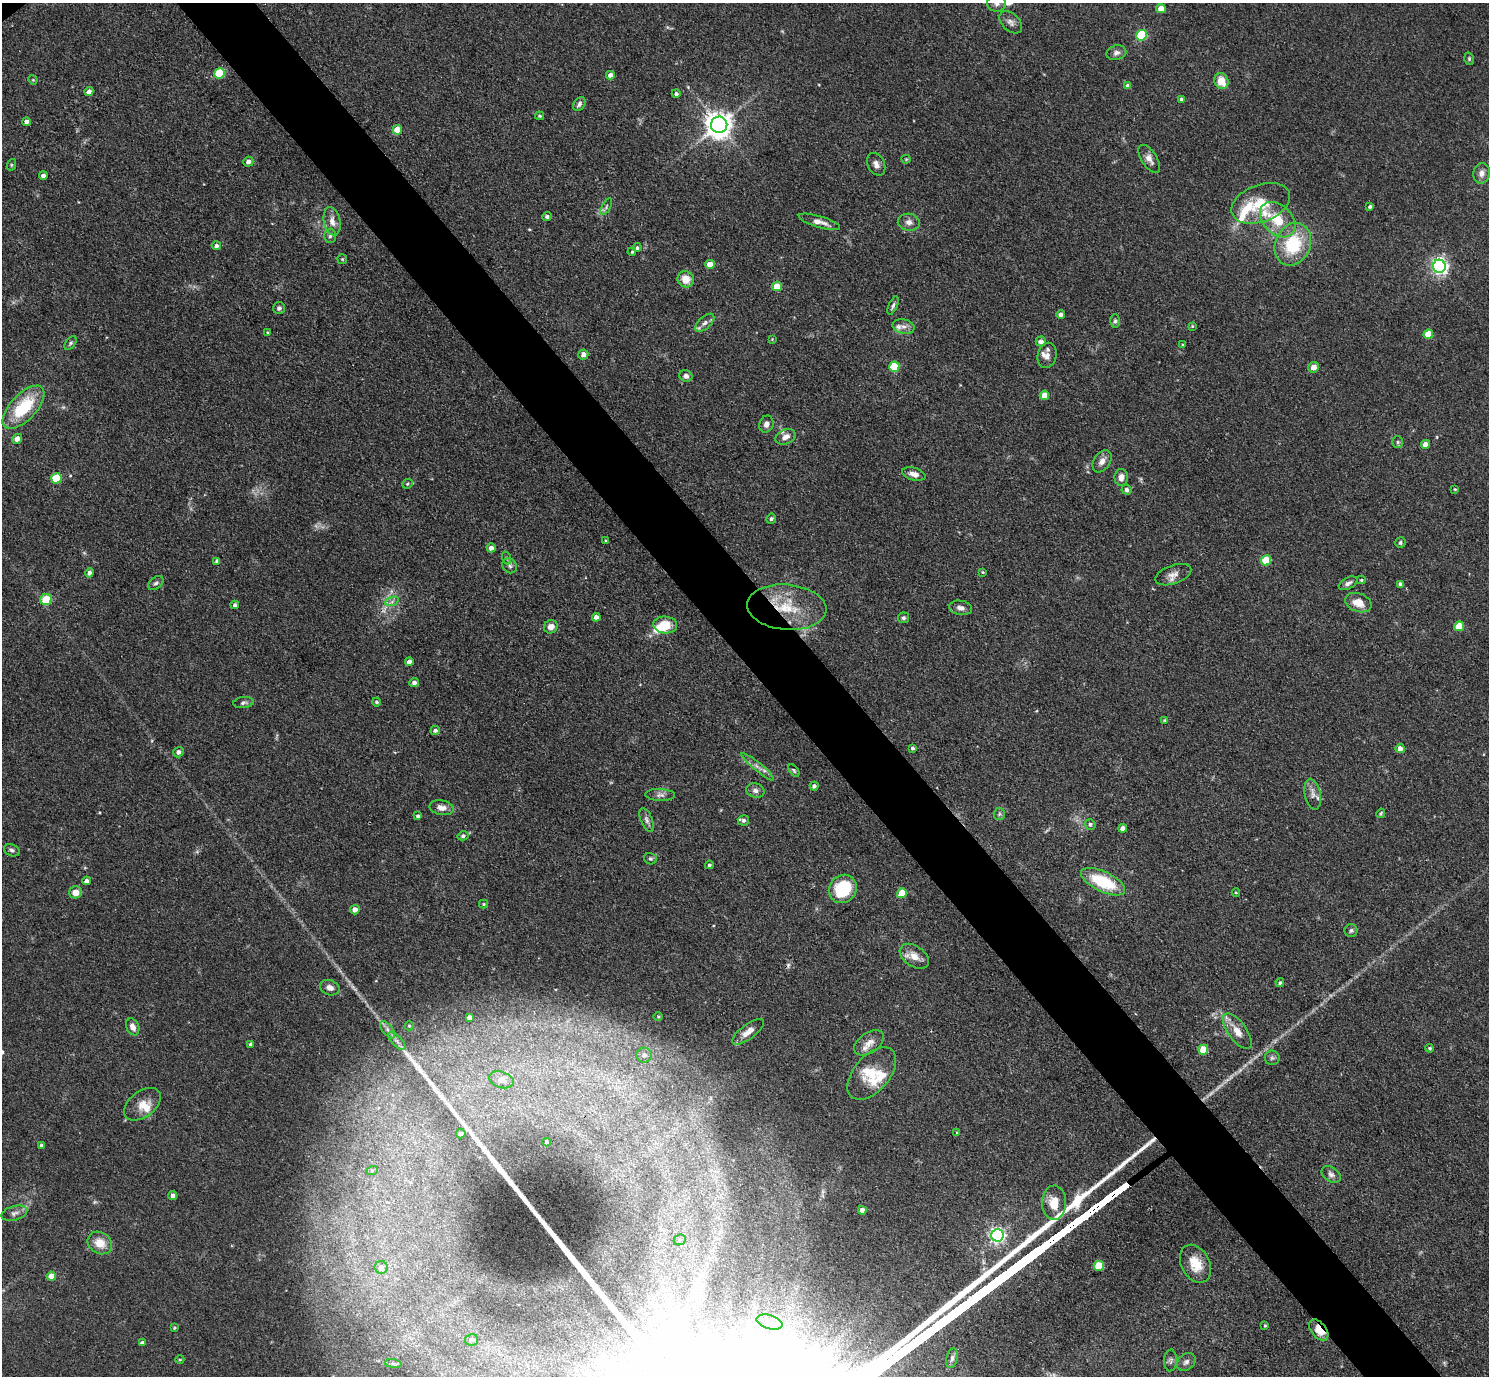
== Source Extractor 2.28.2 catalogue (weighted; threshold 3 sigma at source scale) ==
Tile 6 of 4 x 4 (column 2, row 2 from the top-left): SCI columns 1490-2976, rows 3045-4418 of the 5953 x 5949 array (HDU 1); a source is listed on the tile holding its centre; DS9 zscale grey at full resolution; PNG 1491 x 1378 px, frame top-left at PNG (2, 3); each listed source drawn as its Kron ellipse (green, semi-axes under 4 px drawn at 4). Shown black and unused: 5% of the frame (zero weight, under 3 of 4 exposures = <1% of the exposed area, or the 3 px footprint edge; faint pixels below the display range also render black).
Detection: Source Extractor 2.28.2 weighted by HDU 2 'WHT'; one run over the whole footprint, this tile lists its part. Background 0.0829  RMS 0.0055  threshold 0.0246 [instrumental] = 3 sigma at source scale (4.5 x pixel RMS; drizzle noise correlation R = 1.50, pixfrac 1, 0.05/0.05 arcsec/px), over >= 5 px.
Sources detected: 205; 4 too faint to see at this stretch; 1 inside a brighter object's white glare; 1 cosmic-ray / hot-pixel residue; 1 long thin detection or spike segment (spike, bleed or trail) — neither listed nor drawn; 12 inside a brighter listed object's ellipse — not listed separately; the other 186 listed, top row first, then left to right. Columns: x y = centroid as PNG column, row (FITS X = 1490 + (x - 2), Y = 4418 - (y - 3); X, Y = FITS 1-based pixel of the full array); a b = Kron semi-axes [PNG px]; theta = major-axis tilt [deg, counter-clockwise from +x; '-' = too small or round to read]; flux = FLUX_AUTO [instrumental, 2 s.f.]
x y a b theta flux
997 4 9 8 - 2.4
1161 8 5 4 - 7.2
1011 22 13 8 -44 3
1141 35 5 5 - 38
1116 53 10 7 15 2.5
1469 59 6 5 - 0.85
220 73 5 5 - 29
610 75 4 4 - 3.4
33 80 5 4 - 0.54
1221 81 8 7 - 8.9
1128 86 4 4 - 2.3
89 92 4 4 - 2.8
676 94 4 4 - 1.4
1181 99 4 4 - 1
579 104 8 5 58 1.8
540 116 4 3 - 0.67
27 122 4 4 - 2
719 125 8 8 - 620
397 130 5 4 - 13
906 159 4 4 - 0.56
1149 159 16 8 -57 3.8
248 162 5 4 - 2.7
876 164 12 8 -63 2.9
11 165 6 4 72 0.68
1482 173 10 8 79 3.1
43 176 4 4 - 2.3
1261 203 30 18 21 19
1370 206 4 3 - 1.2
606 207 9 4 61 1.2
547 216 5 4 - 1.2
1278 220 20 14 -45 16
332 221 14 8 -78 4.6
819 222 21 5 -16 4.7
909 222 11 8 -7 3
330 236 7 6 - 1.4
1293 244 22 17 66 31
216 246 4 4 - 1.6
637 248 4 4 - 1
632 252 4 3 - 0.65
342 259 5 4 - 0.65
710 264 5 4 - 6.7
1439 266 6 6 - 170
686 279 8 7 - 7.9
777 286 5 5 - 10
893 305 10 4 66 1.4
279 308 6 6 - 1.4
1061 314 4 4 - 2.3
1115 321 7 5 88 1.1
705 323 11 6 42 2.5
904 326 11 7 -11 2.9
1192 326 4 3 - 0.62
267 332 4 4 - 0.75
1428 334 5 4 - 12
772 339 4 3 - 0.39
1041 341 5 5 - 2.7
70 343 8 4 53 1.1
1183 345 4 3 - 0.85
583 354 5 5 - 2.8
1047 355 13 9 76 3.1
894 367 5 5 - 24
1314 367 5 5 - 4.8
686 376 6 6 - 2.1
1044 395 5 4 - 8.7
23 407 27 13 47 29
766 424 9 7 70 2.2
785 437 10 7 24 3.1
17 439 5 4 - 4
1398 442 6 5 - 0.98
1426 444 4 4 - 5.8
1102 461 12 8 55 3.7
914 474 12 6 -16 3.5
1121 477 8 6 88 3
56 478 5 5 - 23
408 484 6 4 22 0.8
1455 489 4 3 - 0.54
1127 490 5 5 - 1.7
771 519 5 5 - 1.1
606 540 3 3 - 0.56
1400 543 5 5 - 0.94
491 548 4 4 - 2.8
507 558 6 4 -71 0.88
1266 560 5 5 - 21
217 561 4 4 - 1.6
510 566 8 6 -49 1.7
983 572 3 2 - 0.51
89 573 4 4 - 2.3
1173 575 19 9 19 4.2
1361 580 4 3 - 0.66
156 583 9 5 39 1.5
1348 583 10 5 28 1.9
1400 584 4 3 - 1.1
46 600 6 5 - 18
392 601 7 4 20 1.5
1358 603 13 9 -20 7.8
235 605 4 4 - 1.6
787 607 39 22 -5 27
961 608 11 7 -9 3.1
596 617 4 4 - 3.5
903 618 5 5 - 1.1
665 625 12 8 -6 11
1459 626 5 4 - 15
551 627 7 6 - 3.8
409 662 4 4 - 3.1
414 682 5 4 - 2
376 702 4 4 - 1.2
244 703 10 5 6 1.4
1165 720 4 3 - 0.55
435 730 5 4 - 1.6
913 748 3 3 - 1.4
1400 748 4 4 - 3.6
178 752 5 5 - 2
758 767 21 4 -39 3.3
794 770 7 4 -53 0.89
814 786 4 4 - 1.8
755 790 9 7 -14 2.2
1313 794 15 8 -78 3.3
660 795 15 6 -2 2.4
442 808 12 7 -10 3.9
1381 813 5 4 - 0.74
999 814 6 5 - 1.1
418 816 4 3 - 1.1
647 820 13 6 -69 2.1
743 820 6 5 - 1.5
1090 824 5 5 - 1.3
1123 828 4 4 - 4.3
463 836 5 4 - 1.3
12 850 8 6 -21 1.4
650 859 6 5 - 1
709 865 4 4 - 1.1
87 881 4 4 - 2.5
1103 882 24 10 -25 30
843 889 15 13 49 25
75 892 6 6 - 4.9
902 893 5 4 - 17
1236 893 4 3 - 0.48
484 904 4 4 - 0.64
355 910 5 4 - 3.5
1351 931 6 6 - 1.2
914 956 16 10 -35 6.1
1280 983 4 4 - 1
330 988 10 7 -19 3.2
658 1017 5 3 - 0.53
469 1018 4 4 - 2.5
409 1026 4 4 - 0.83
133 1027 9 6 -66 3.4
387 1030 10 5 -52 2
1237 1031 21 9 -54 7.6
748 1032 19 7 36 5.4
397 1041 11 5 -45 2.2
869 1043 17 10 35 4.9
250 1044 3 3 - 0.74
1430 1048 4 4 - 0.87
1203 1050 5 5 - 17
644 1055 7 7 - 2.9
1272 1058 7 7 - 1.5
872 1074 31 18 50 15
501 1080 12 8 -18 3.5
142 1104 21 13 37 7.3
957 1133 4 3 - 0.57
461 1134 5 4 - 1.2
547 1142 4 4 - 0.68
42 1146 4 4 - 1.8
372 1171 6 4 19 0.78
1331 1174 10 7 -35 2.1
173 1196 4 4 - 2.4
1054 1203 17 12 -88 9.6
862 1210 4 4 - 3.6
14 1213 13 7 16 2.7
997 1235 6 6 - 180
680 1240 6 5 - 1.1
100 1243 13 10 -33 8.5
1195 1264 20 14 -62 11
1099 1266 5 5 - 18
381 1267 6 6 - 2.6
51 1276 4 4 - 6.9
770 1322 13 7 -17 3.7
1265 1326 3 2 - 0.65
174 1328 3 3 - 0.64
1319 1330 12 7 -52 8.7
472 1340 6 6 - 2.2
142 1343 4 4 - 1.5
952 1358 10 5 78 1.8
180 1359 4 3 - 0.55
1171 1360 11 6 86 1.7
1186 1362 10 8 40 2.2
393 1364 8 4 -9 1.2
Overlapping masked pixels (flux is a lower limit): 2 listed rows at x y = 787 607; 1319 1330
Isophote crosses this tile's border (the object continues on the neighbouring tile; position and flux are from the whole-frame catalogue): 1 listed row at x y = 997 4